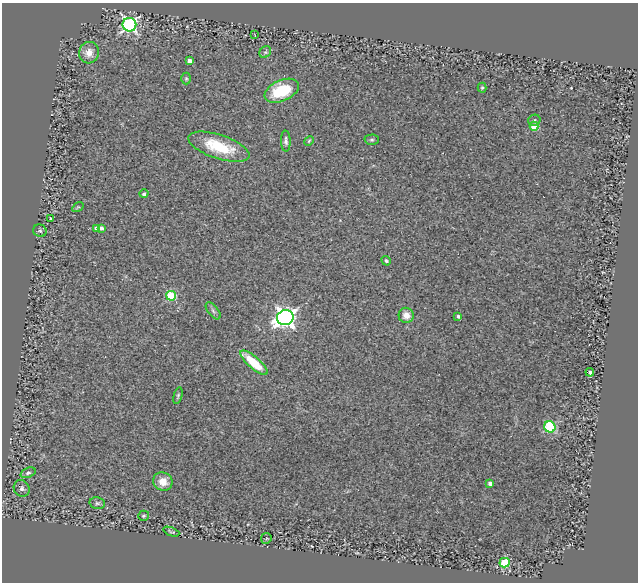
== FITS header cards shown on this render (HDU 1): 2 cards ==
NAXIS1  =                  636
NAXIS2  =                  580

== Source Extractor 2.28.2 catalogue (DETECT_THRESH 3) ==
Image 636 x 580 px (HDU 1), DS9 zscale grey, 1 PNG px = 1 image px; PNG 640 x 584 px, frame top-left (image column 1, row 580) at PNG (2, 3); each listed source drawn as its Kron ellipse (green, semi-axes under 4 px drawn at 4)
Background 0.208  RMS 0.03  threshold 0.0885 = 3 sigma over >= 5 px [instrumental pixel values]
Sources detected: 39; all 39 listed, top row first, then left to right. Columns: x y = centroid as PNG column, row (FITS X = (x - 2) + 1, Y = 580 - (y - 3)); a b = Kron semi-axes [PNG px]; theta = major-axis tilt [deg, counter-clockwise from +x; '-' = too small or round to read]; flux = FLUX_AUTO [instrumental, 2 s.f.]
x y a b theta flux
129 25 7 6 - 510
255 35 3 2 - 1.1
265 52 6 5 - 3.8
89 53 11 10 - 19
190 61 4 4 - 14
186 79 6 5 - 2.8
482 88 5 4 - 2.6
282 91 18 10 24 92
534 120 6 5 - 4.5
534 126 4 4 - 64
372 140 7 5 1 3.7
286 141 10 5 -88 6.1
309 141 5 4 - 2.4
219 147 32 12 -18 82
144 194 4 4 - 4.4
78 207 6 4 32 2.2
51 218 3 2 - 2
97 228 4 4 - 8.7
101 228 4 4 - 6
40 231 7 6 - 3.6
386 261 5 4 - 3.3
171 296 5 5 - 120
213 311 10 5 -53 5.3
406 315 7 7 - 18
458 316 3 3 - 3.8
285 317 8 7 - 1100
254 363 17 6 -41 69
590 372 4 4 - 6.1
178 396 9 4 75 3.2
550 427 6 5 - 140
28 473 8 5 22 4.5
163 482 10 9 - 21
490 483 4 3 - 6.6
22 488 8 7 - 6.7
97 503 8 5 -14 4.7
144 516 6 5 - 2.9
171 532 8 2 -21 2.7
266 538 5 5 - 3.4
505 563 5 4 - 120